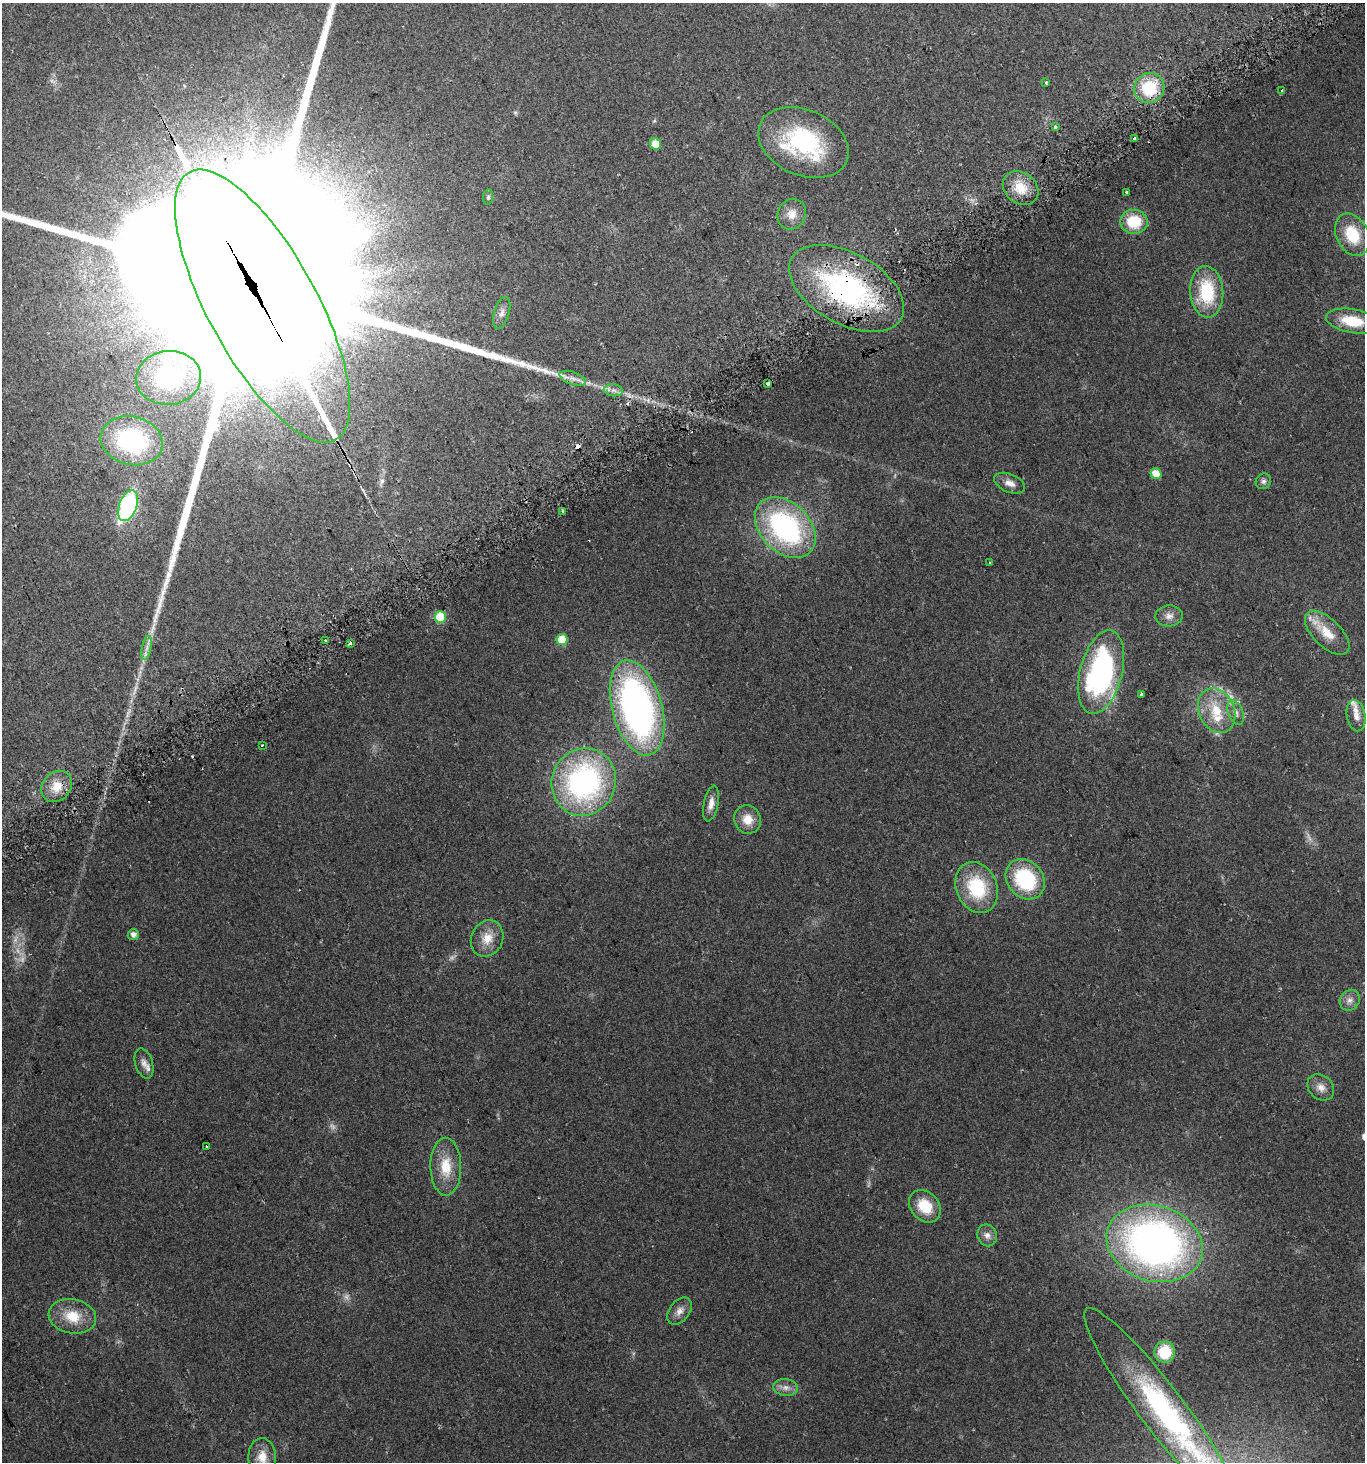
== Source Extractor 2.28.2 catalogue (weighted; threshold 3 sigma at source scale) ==
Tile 10 of 4 x 4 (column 2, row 3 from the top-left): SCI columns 1553-2915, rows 1488-2947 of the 5771 x 5898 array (HDU 1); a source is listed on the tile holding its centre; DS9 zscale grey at full resolution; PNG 1367 x 1464 px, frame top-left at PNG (2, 3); each listed source drawn as its Kron ellipse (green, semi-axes under 4 px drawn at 4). Shown black and unused: <1% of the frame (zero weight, under 2 of 3 exposures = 2% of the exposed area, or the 3 px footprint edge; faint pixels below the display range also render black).
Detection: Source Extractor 2.28.2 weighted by HDU 2 'WHT'; one run over the whole footprint, this tile lists its part. Background 0.0952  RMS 0.011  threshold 0.0475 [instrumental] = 3 sigma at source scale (4.5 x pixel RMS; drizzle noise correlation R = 1.50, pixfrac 1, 0.0396/0.0396 arcsec/px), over >= 5 px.
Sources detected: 86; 8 too faint to see at this stretch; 1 inside a brighter object's white glare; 6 cosmic-ray / hot-pixel residue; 2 long thin detections or spike segments (spike, bleed or trail) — neither listed nor drawn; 3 inside a brighter listed object's ellipse — not listed separately; the other 66 listed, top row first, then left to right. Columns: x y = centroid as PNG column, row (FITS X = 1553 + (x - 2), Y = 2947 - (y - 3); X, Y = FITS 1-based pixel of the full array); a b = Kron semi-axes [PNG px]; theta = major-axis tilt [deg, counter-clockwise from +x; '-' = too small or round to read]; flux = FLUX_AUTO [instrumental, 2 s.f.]
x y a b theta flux
1046 83 3 3 - 2.6
1149 88 15 14 - 46
1282 91 4 3 - 5
1056 127 3 3 - 24
1135 139 4 3 - 7
803 143 47 32 -24 120
655 144 6 5 - 25
1021 188 19 15 -37 23
1127 192 3 3 - 2.9
488 197 7 5 80 2.2
792 214 15 13 63 12
1134 222 14 12 -4 35
1352 235 22 16 -64 39
847 288 62 35 -29 240
1207 292 26 16 -86 59
262 306 153 54 -61 270000
502 313 16 7 73 6.6
1352 321 27 12 -10 35
169 378 33 27 5 69
573 378 14 6 -19 6.6
767 384 3 3 - 54
613 390 9 6 -6 4
132 441 31 24 -14 140
1156 474 5 5 - 17
1263 481 8 7 - 3.5
1010 483 16 9 -23 8
128 506 16 9 69 190
563 511 4 3 - 1.8
785 528 35 24 -45 200
989 563 3 2 - 1
1169 616 14 10 3 7.4
440 617 6 5 - 51
1327 633 28 14 -45 25
325 640 3 3 - 2.8
562 640 5 5 - 32
351 643 3 3 - 10
147 648 12 4 79 5.2
1101 672 43 21 76 260
1141 694 3 3 - 5.6
637 708 49 25 -75 420
1217 711 23 17 -66 33
1236 712 13 7 -68 6.7
1356 716 16 9 -79 8.5
262 745 3 3 - 1.6
584 782 34 32 66 240
57 787 17 14 47 15
711 804 18 7 78 8.4
748 819 14 13 - 15
1025 879 22 18 -48 80
977 887 26 20 -67 62
133 934 5 5 - 5.9
487 938 18 16 64 17
1350 1000 11 9 50 6.7
144 1063 15 8 -73 7.3
1321 1087 14 11 -43 8.9
206 1146 3 3 - 2.1
446 1167 29 15 -89 29
925 1206 18 14 -49 30
987 1235 11 9 -68 6.1
1155 1243 49 37 -17 570
680 1311 15 10 53 7.7
72 1316 24 17 -11 28
1165 1352 10 10 - 38
786 1387 12 8 -6 6.6
1163 1410 127 22 -53 220
262 1457 19 13 -88 16
Overlapping masked pixels (flux is a lower limit): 4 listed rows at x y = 847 288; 262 306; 767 384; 440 617
Isophote crosses this tile's border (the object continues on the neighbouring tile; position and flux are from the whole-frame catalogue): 3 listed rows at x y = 262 306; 1163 1410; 262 1457